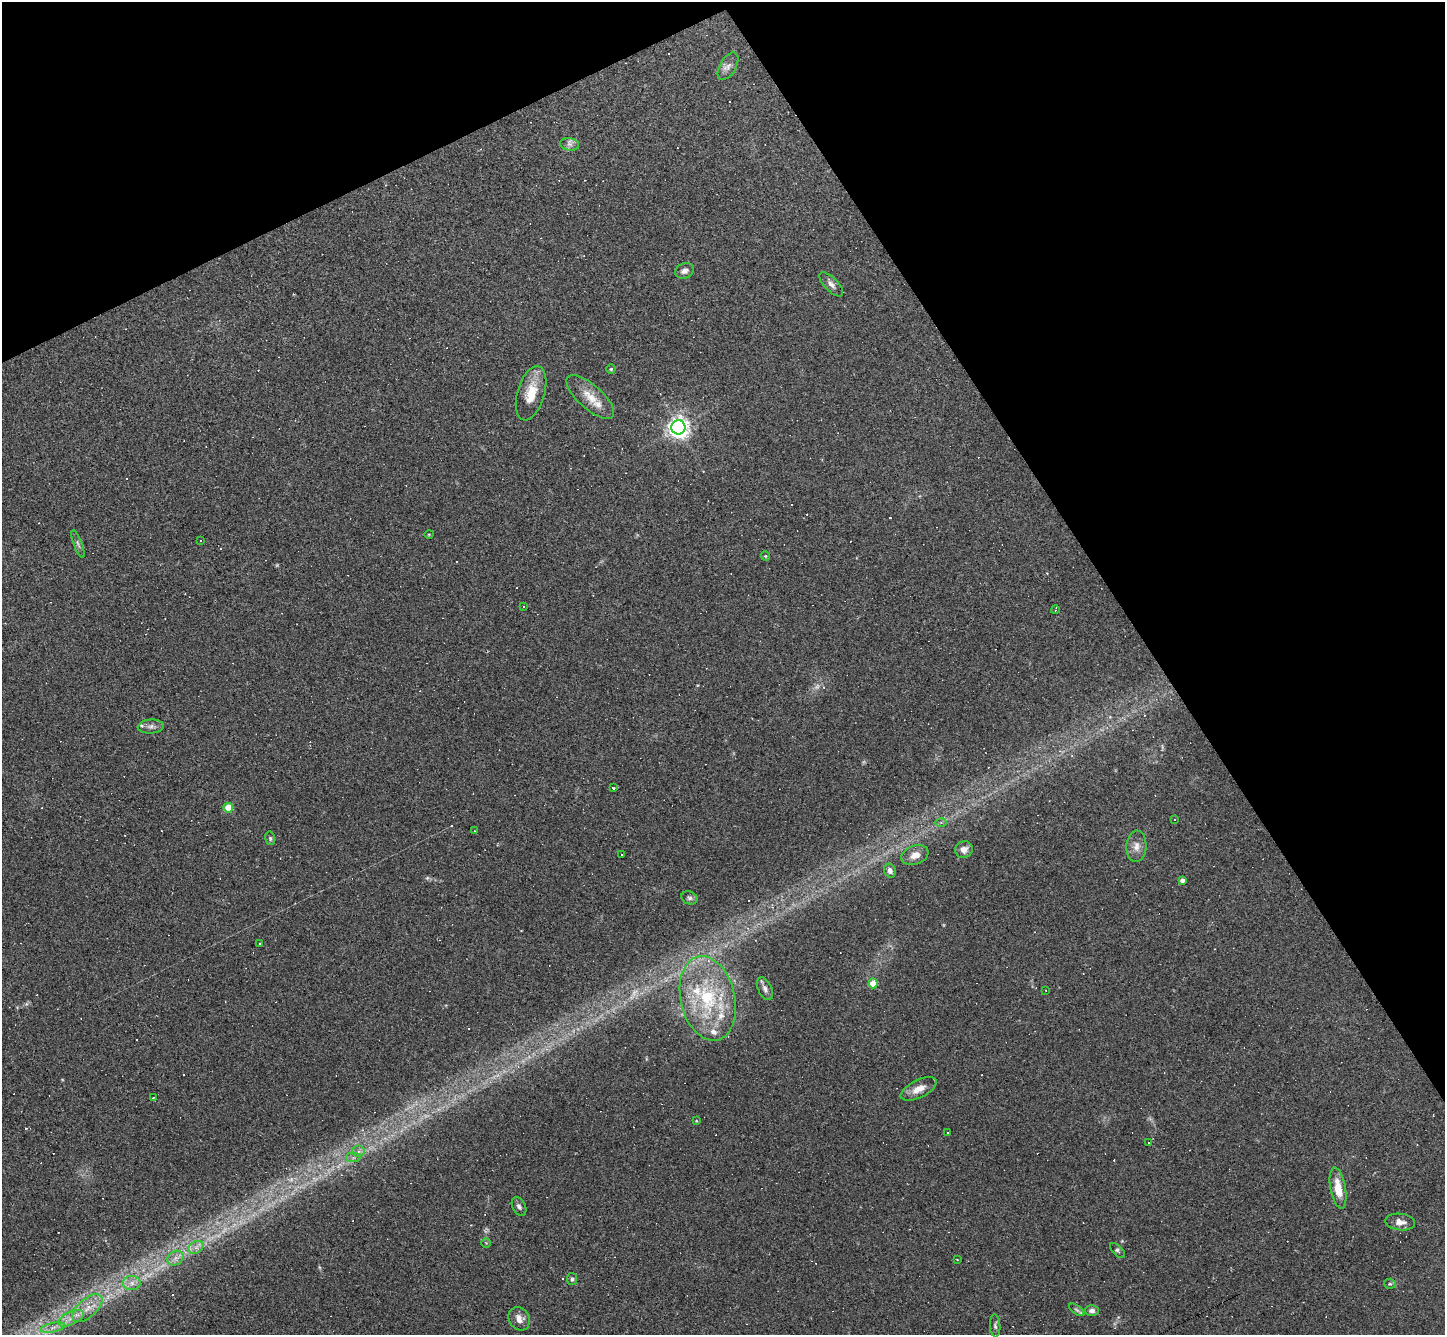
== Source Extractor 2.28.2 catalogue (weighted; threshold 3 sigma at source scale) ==
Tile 3 of 4 x 4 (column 3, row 1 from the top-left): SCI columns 2889-4331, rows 4147-5479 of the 5775 x 5766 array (HDU 1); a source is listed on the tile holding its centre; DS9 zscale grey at full resolution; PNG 1447 x 1337 px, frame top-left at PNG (2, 2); each listed source drawn as its Kron ellipse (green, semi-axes under 4 px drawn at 4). Shown black and unused: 28% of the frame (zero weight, under 2 of 3 exposures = <1% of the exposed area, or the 3 px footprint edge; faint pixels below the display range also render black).
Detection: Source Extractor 2.28.2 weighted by HDU 2 'WHT'; one run over the whole footprint, this tile lists its part. Background 0.112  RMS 0.0072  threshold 0.0323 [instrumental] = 3 sigma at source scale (4.5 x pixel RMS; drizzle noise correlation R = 1.50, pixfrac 1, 0.05/0.05 arcsec/px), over >= 5 px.
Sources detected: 107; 5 too faint to see at this stretch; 41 cosmic-ray / hot-pixel residue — neither listed nor drawn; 3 inside a brighter listed object's ellipse — not listed separately; the other 58 listed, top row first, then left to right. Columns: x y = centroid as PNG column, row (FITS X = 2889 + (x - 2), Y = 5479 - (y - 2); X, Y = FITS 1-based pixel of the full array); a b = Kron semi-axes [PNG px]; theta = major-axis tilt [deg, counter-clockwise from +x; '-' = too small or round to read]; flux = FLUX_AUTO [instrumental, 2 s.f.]
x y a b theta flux
728 66 15 8 60 4.1
569 144 10 6 -8 2.7
684 271 10 7 26 3.4
831 284 15 6 -46 3.5
611 369 4 4 - 0.87
531 393 28 13 74 17
590 397 30 12 -41 13
678 427 7 7 - 460
429 534 4 3 - 0.56
200 541 3 2 - 0.58
78 544 15 4 -69 1.9
765 556 5 4 - 0.76
523 607 3 3 - 2.5
1055 610 4 2 - 0.94
151 726 13 7 3 3.3
614 788 3 3 - 0.93
228 808 5 4 - 18
1174 820 3 2 - 0.47
941 822 6 4 0 1.3
475 831 3 2 - 0.41
270 838 7 5 -77 1.1
1136 846 16 10 86 5.6
964 850 9 8 - 4.5
622 855 3 2 - 0.96
915 855 14 9 20 6.7
890 871 7 5 -68 3.2
1182 880 4 4 - 2.4
689 898 8 6 -21 1.8
260 944 3 2 - 0.5
873 983 5 4 - 15
765 989 12 7 -65 3
1046 990 3 2 - 0.46
708 998 43 27 -77 57
919 1089 19 9 26 7.8
153 1098 4 3 - 0.69
696 1121 4 3 - 0.63
948 1132 3 3 - 2.7
1149 1142 3 2 - 1.1
358 1151 6 5 - 3
353 1157 7 4 1 1.9
1338 1188 21 7 -80 12
519 1206 10 6 -62 2.2
1400 1222 15 8 -7 4.8
486 1243 5 5 - 0.88
196 1247 8 6 30 3.1
1118 1251 9 5 -45 1.6
175 1258 9 6 35 3.6
957 1260 3 2 - 0.54
572 1279 6 5 - 1.6
132 1283 9 7 0 4
1390 1284 5 5 - 1.2
87 1308 18 9 42 10
1077 1310 9 4 -35 1.4
1092 1310 7 5 1 2.4
71 1318 14 6 25 6.3
519 1319 12 10 -60 5.2
995 1326 11 5 -87 1.8
53 1328 12 4 11 4